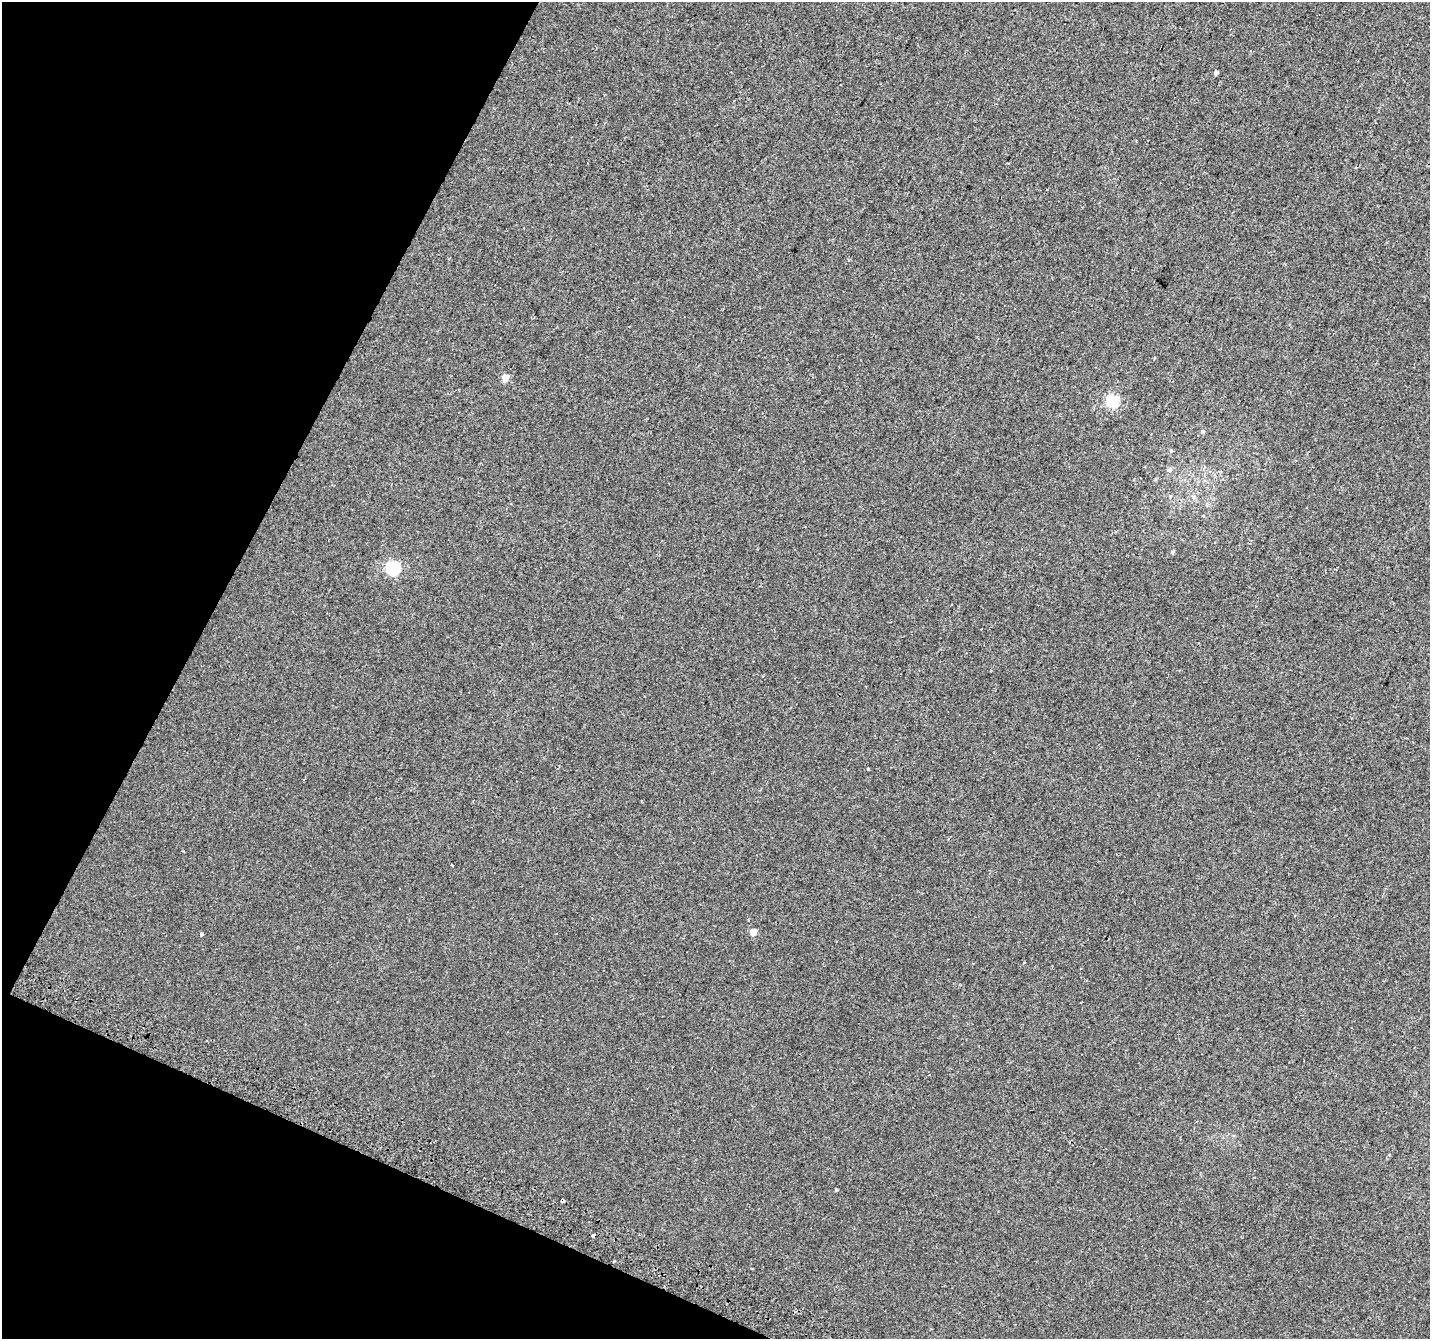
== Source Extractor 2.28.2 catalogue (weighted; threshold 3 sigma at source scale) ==
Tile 9 of 4 x 4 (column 1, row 3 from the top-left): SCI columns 28-1455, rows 1645-2981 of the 5756 x 5897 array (HDU 1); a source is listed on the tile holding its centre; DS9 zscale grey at full resolution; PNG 1432 x 1341 px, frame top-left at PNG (2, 2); no overlay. Shown black and unused: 21% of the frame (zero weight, under 2 of 3 exposures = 2% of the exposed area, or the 3 px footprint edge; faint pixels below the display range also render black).
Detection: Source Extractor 2.28.2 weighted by HDU 2 'WHT'; one run over the whole footprint, this tile lists its part. Background 0.00306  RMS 0.0037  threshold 0.0169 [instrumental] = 3 sigma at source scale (4.5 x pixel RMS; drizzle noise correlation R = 1.50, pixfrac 1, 0.0396/0.0396 arcsec/px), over >= 5 px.
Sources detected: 17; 1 cosmic-ray / hot-pixel residue — not listed; the other 16 listed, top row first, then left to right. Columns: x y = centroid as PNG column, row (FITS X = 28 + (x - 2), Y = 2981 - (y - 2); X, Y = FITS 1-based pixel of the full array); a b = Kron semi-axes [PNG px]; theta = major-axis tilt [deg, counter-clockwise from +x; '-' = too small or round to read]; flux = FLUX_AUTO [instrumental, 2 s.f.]
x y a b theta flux
1216 73 4 3 - 0.87
505 378 5 5 - 5
1113 401 6 6 - 37
1203 431 6 3 73 0.45
1171 451 6 4 46 0.41
1169 470 8 5 8 0.83
1194 497 6 5 - 0.75
1173 552 5 4 - 0.55
393 568 7 6 - 47
868 768 4 3 - 0.37
753 932 5 5 - 4.7
201 935 3 3 - 3.1
836 1190 4 3 - 0.39
562 1201 4 3 - 2
593 1235 4 3 - 7
614 1261 3 2 - 0.35
Overlapping masked pixels (flux is a lower limit): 2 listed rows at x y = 562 1201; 593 1235